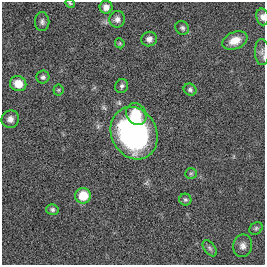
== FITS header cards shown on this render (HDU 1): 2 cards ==
NAXIS1  =                  263
NAXIS2  =                  263

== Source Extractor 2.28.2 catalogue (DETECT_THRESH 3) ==
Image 263 x 263 px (HDU 1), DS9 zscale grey, 1 PNG px = 1 image px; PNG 267 x 267 px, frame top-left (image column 1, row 263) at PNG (2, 2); each listed source drawn as its Kron ellipse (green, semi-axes under 4 px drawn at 4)
Background 0.00191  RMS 0.032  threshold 0.095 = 3 sigma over >= 5 px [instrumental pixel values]
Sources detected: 25; all 25 listed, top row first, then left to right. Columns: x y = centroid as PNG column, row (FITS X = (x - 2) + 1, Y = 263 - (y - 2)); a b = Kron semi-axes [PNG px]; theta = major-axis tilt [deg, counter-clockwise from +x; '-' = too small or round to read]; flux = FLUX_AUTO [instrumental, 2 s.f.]
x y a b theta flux
70 3 5 4 - 2.4
106 7 6 6 - 16
262 17 8 6 -80 9.6
117 19 8 7 - 9.1
42 22 9 7 -89 7.1
182 28 7 6 - 5.3
149 39 8 7 - 9.1
235 41 13 8 21 26
120 43 5 4 - 2.8
262 52 13 7 -89 8.7
43 77 6 6 - 5.7
18 84 8 7 - 35
122 86 7 6 - 5.8
58 90 5 5 - 2.9
190 90 6 5 - 5.2
136 114 11 9 -59 45
10 119 9 8 - 12
134 133 27 22 -64 510
191 173 6 5 - 3.4
83 196 8 7 - 47
185 200 6 6 - 4.1
52 209 6 5 - 5.1
256 228 7 5 39 4
243 246 11 9 78 12
210 248 9 5 -53 5.6
At the frame edge (FLAGS 8, measured only in part): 3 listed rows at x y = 70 3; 262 17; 262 52